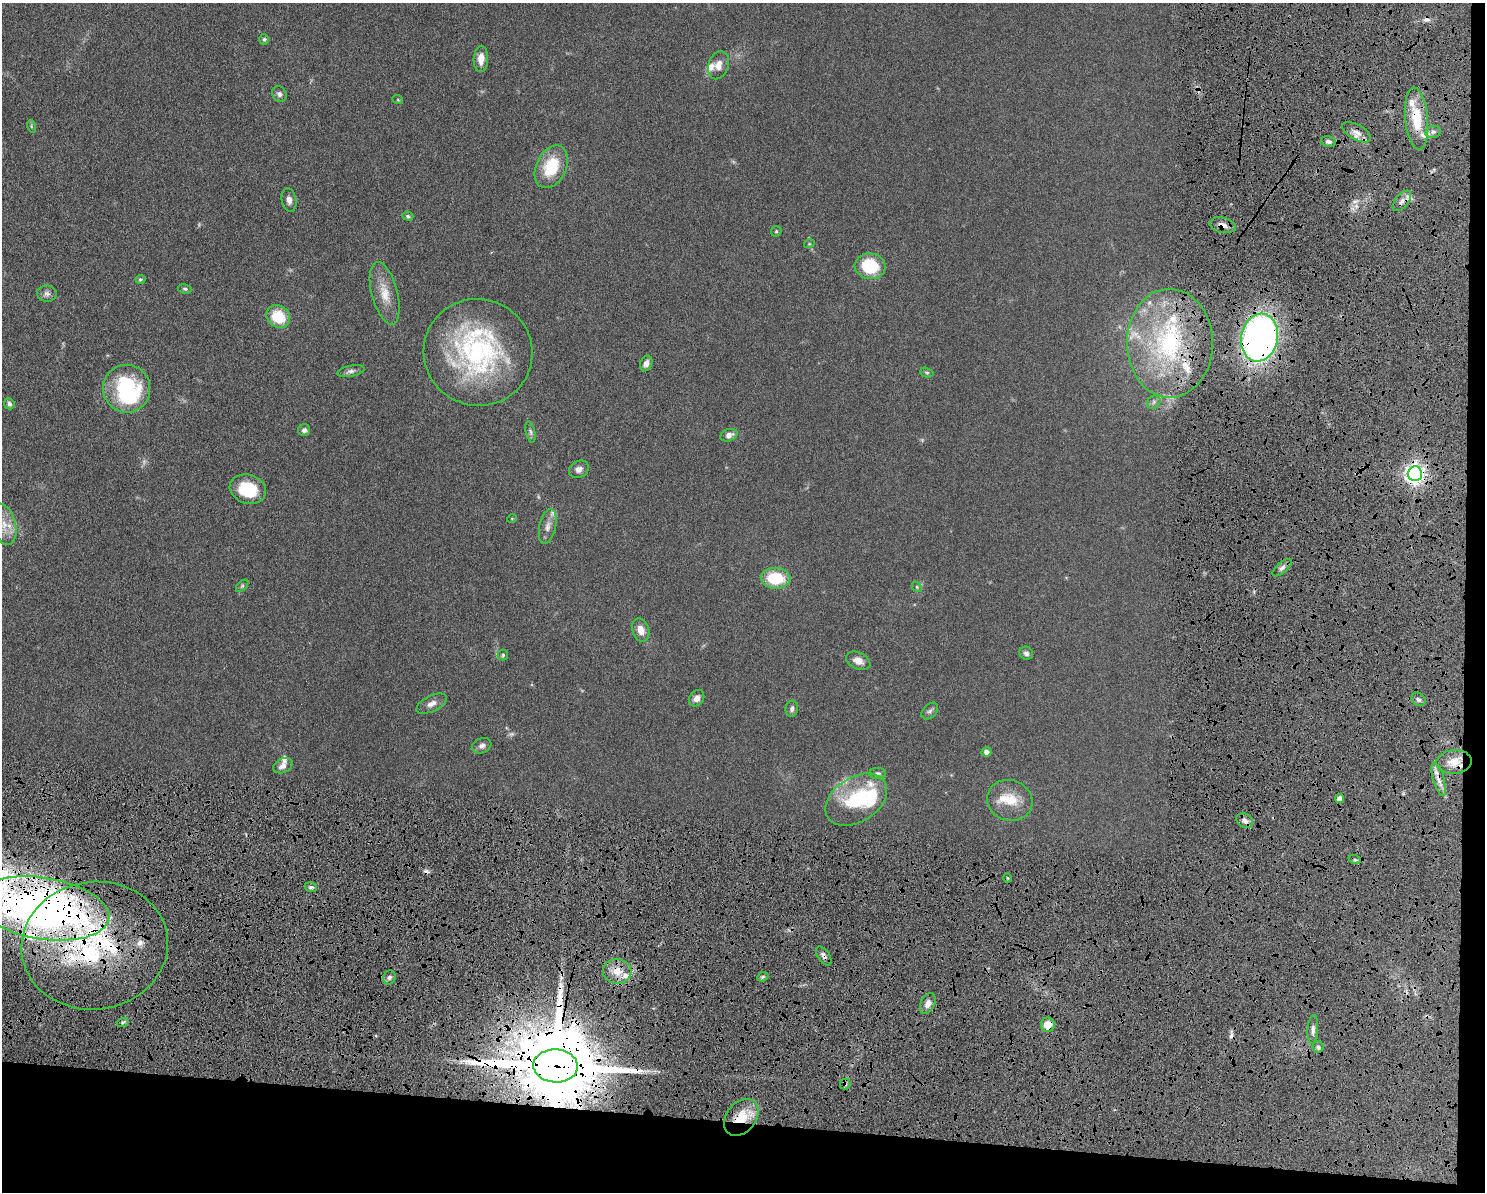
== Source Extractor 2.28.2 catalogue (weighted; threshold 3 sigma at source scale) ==
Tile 12 of 3 x 4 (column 3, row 4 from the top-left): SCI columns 3104-4586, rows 12-1201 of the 4818 x 4785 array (HDU 1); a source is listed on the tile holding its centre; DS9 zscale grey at full resolution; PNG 1487 x 1194 px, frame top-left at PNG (2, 3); each listed source drawn as its Kron ellipse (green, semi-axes under 4 px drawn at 4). Shown black and unused: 8% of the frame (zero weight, under 6 of 12 exposures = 3% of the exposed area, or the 3 px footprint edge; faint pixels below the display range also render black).
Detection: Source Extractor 2.28.2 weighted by HDU 2 'WHT'; one run over the whole footprint, this tile lists its part. Background 0.0865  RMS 0.0047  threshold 0.0191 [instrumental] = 3 sigma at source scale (4.09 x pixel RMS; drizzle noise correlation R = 1.36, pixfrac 0.8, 0.05/0.05 arcsec/px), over >= 5 px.
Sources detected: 107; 3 too faint to see at this stretch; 2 inside a brighter object's white glare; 4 cosmic-ray / hot-pixel residue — neither listed nor drawn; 17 inside a brighter listed object's ellipse — not listed separately; the other 81 listed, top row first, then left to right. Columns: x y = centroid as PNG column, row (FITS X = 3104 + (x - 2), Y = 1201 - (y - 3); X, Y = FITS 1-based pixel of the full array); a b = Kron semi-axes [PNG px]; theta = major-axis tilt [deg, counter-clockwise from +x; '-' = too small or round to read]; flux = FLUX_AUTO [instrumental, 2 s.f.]
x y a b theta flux
264 39 5 4 - 0.63
481 59 13 7 86 3.7
718 65 14 10 72 3.9
279 94 8 7 - 1.5
398 100 5 3 - 0.35
1416 119 31 11 -85 15
31 126 6 4 -72 0.56
1357 132 16 7 -28 3
1433 132 8 6 12 1.4
1328 142 7 5 -14 1.3
551 167 22 15 64 16
289 200 12 7 -80 2.2
1402 201 12 6 51 2.4
408 216 6 4 -18 0.64
1223 225 13 7 -13 3
776 231 6 5 - 0.55
809 244 5 3 - 0.35
870 266 15 13 -6 18
140 279 5 4 - 0.64
185 289 7 4 -10 0.62
385 293 32 13 -75 8.1
47 294 10 8 -1 1.7
278 317 12 10 -39 13
1259 338 24 18 79 220
1170 343 54 43 -89 68
478 352 54 53 - 74
646 363 8 6 68 2.1
351 371 14 5 11 1.5
927 373 7 4 -16 0.59
127 389 24 23 - 41
1154 402 7 6 - 1.1
9 404 5 5 - 1.1
304 430 6 6 - 1.3
530 432 11 4 -77 1.1
729 435 9 6 19 2.2
579 469 10 8 29 2.1
1415 474 7 7 - 230
248 489 18 14 -17 16
512 518 5 3 - 0.34
4 524 21 11 -75 6.9
548 526 18 8 77 2.9
1282 568 11 5 40 1.6
775 578 15 10 -3 17
242 586 7 4 45 0.72
917 587 6 4 -48 0.53
641 630 12 8 -72 3.8
1026 653 7 6 - 1.3
503 655 5 5 - 0.61
858 661 13 8 -25 3.3
697 698 9 7 51 2.3
1418 699 8 6 -40 1.2
432 704 16 8 26 2.6
792 709 8 6 85 1.3
930 711 9 6 47 1.2
482 746 10 7 22 1.8
986 752 5 4 - 1.9
1454 762 18 12 3 5.8
283 766 10 7 24 2.2
878 774 8 5 -1 1.1
1439 779 17 5 -74 3.2
1339 798 4 4 - 2.9
856 800 34 22 33 26
1010 800 23 20 -20 9.8
1245 821 9 6 -29 2.2
1355 860 6 4 -18 0.61
1008 878 4 3 - 0.44
311 887 6 5 - 0.98
43 908 67 30 -9 330
95 946 73 64 7 99
824 956 10 5 -56 1.7
617 971 14 12 -7 6.1
389 977 7 6 - 1.2
763 977 6 4 23 0.71
928 1003 11 7 63 2.7
123 1022 6 4 18 0.65
1048 1025 7 6 - 6
1313 1029 14 5 86 1.9
1318 1047 5 5 - 0.98
556 1066 22 16 -4 8000
845 1084 5 5 - 0.81
741 1117 20 14 50 11
Overlapping masked pixels (flux is a lower limit): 15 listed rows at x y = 1416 119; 1402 201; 1223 225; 1259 338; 1170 343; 1415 474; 1439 779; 43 908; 95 946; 824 956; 617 971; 1048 1025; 556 1066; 845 1084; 741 1117
Isophote crosses this tile's border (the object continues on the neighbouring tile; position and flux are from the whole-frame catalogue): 2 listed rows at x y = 4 524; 43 908